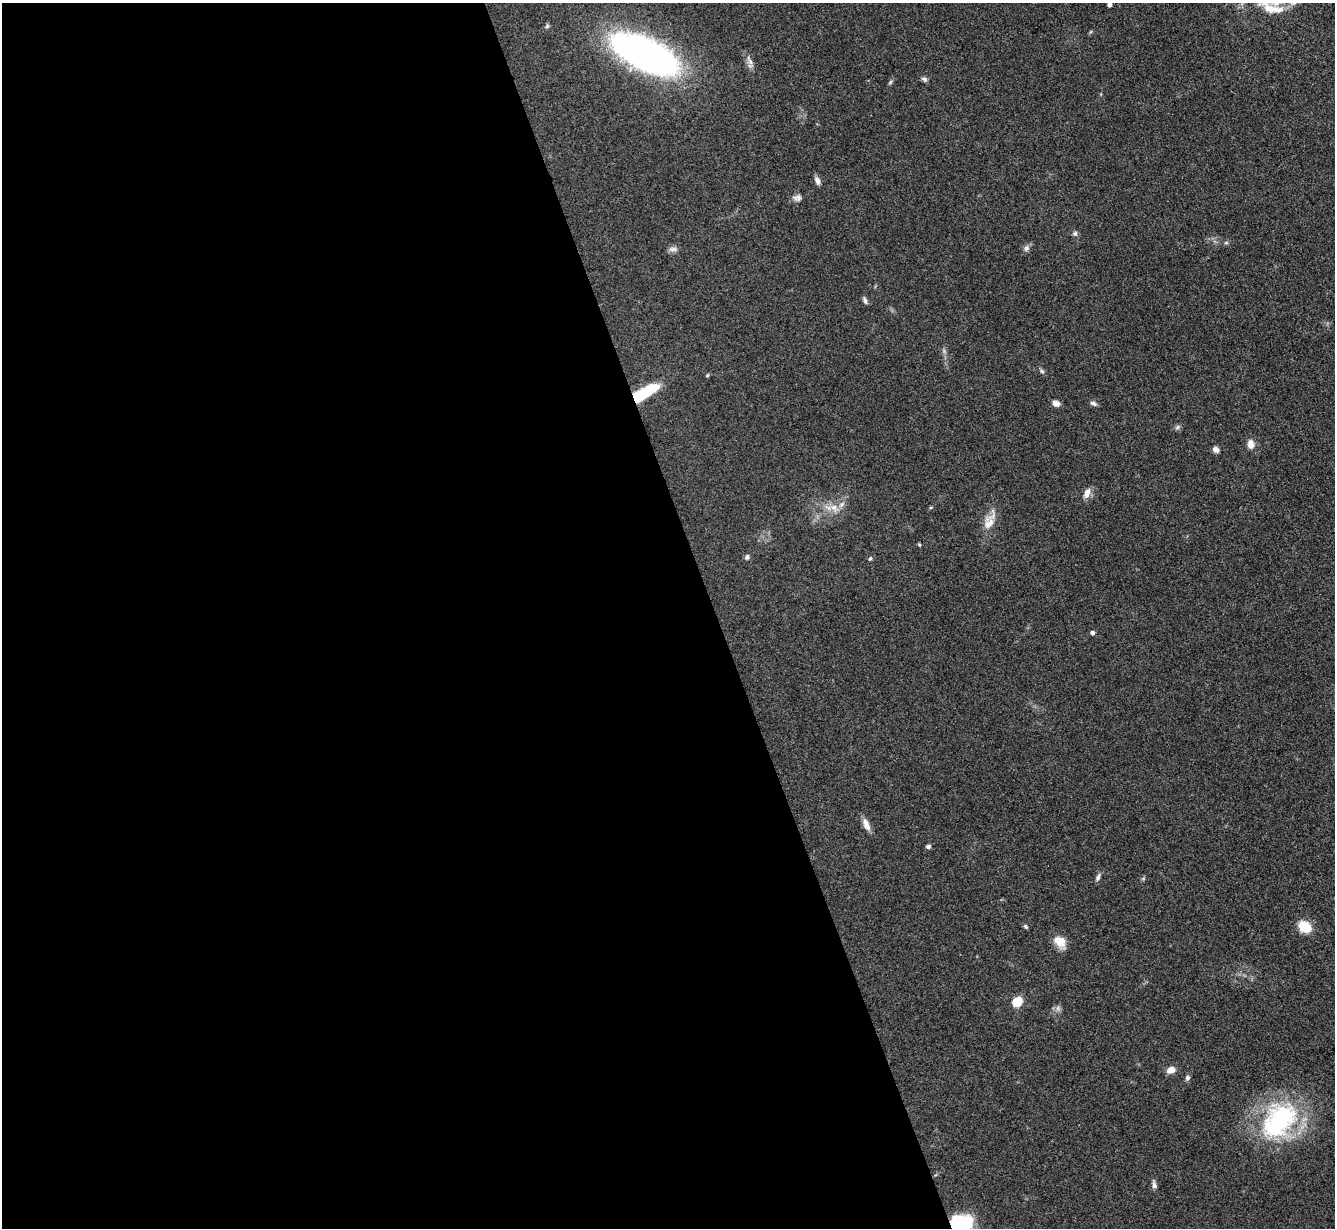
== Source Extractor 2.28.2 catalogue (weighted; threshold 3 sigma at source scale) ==
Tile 9 of 4 x 4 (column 1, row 3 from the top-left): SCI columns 9-1341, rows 1504-2729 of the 5350 x 5332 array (HDU 1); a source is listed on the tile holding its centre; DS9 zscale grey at full resolution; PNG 1337 x 1230 px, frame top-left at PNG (2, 3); no overlay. Shown black and unused: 54% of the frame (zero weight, under 3 of 4 exposures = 1% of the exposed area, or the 3 px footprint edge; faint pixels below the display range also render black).
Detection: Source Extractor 2.28.2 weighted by HDU 2 'WHT'; one run over the whole footprint, this tile lists its part. Background 0.116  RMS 0.0069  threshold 0.031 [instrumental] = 3 sigma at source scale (4.5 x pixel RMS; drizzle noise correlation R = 1.50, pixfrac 1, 0.05/0.05 arcsec/px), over >= 5 px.
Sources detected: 43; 1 too faint to see at this stretch — not listed; the other 42 listed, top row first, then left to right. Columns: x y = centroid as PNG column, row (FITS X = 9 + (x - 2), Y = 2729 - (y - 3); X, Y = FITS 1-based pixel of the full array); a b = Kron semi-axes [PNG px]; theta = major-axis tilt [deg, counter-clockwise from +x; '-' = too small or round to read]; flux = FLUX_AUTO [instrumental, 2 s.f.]
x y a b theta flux
1109 5 4 4 - 2.5
1272 9 38 12 -12 15
547 26 6 5 - 1.3
646 54 70 30 -27 260
750 60 17 5 -64 3.4
924 79 7 6 - 1.8
817 180 9 6 -68 3.4
797 198 12 9 6 3.1
1075 234 7 6 - 1.7
1226 243 6 4 1 0.97
1026 248 9 7 45 2.5
673 249 13 6 3 2.6
865 300 10 5 -70 1.9
1042 371 6 5 - 1.3
707 375 6 4 45 0.78
644 393 33 11 31 31
1056 403 7 6 - 4.2
1093 403 9 5 -24 2
1177 427 8 6 23 1.6
1251 444 11 9 -83 5
1216 449 7 6 - 3.3
1087 493 14 7 72 4.7
834 507 12 10 -42 6.6
989 523 22 13 74 10
919 545 5 4 - 0.82
747 557 6 6 - 2
870 559 6 4 62 0.98
1092 633 5 5 - 1.7
866 824 17 7 -67 4.9
928 847 5 4 - 2.1
1098 877 11 5 62 2.1
1143 878 6 4 0 0.96
1026 927 6 5 - 1.2
1304 927 14 11 -37 15
1060 942 17 12 -47 9
1017 1001 12 10 51 10
1058 1008 8 6 -47 2.1
1171 1070 8 7 - 6.1
1188 1078 7 5 48 1.6
1279 1121 45 29 49 100
1154 1185 12 5 -79 2.4
960 1224 22 18 20 45
Overlapping masked pixels (flux is a lower limit): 2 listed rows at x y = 644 393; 960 1224
Isophote crosses this tile's border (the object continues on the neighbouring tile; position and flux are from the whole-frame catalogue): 1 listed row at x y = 960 1224